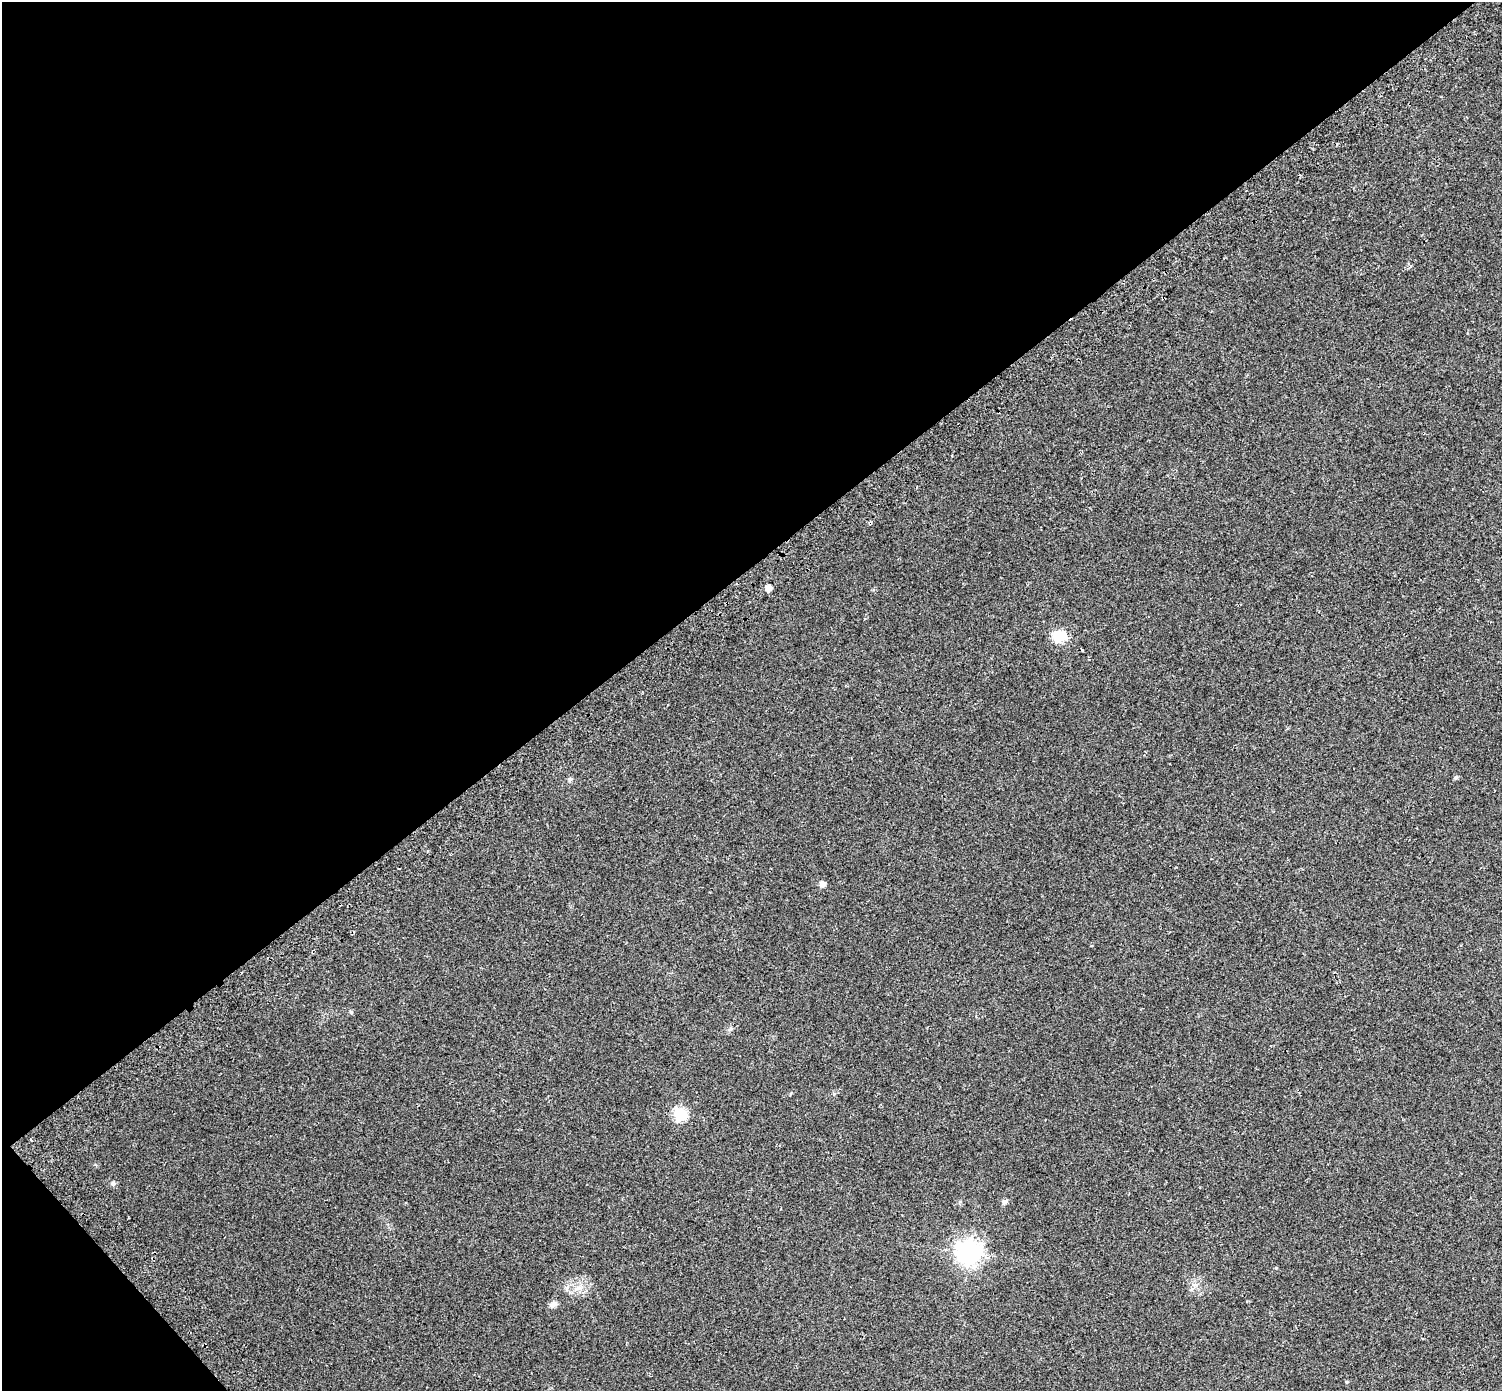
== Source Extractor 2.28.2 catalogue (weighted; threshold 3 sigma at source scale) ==
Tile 5 of 4 x 4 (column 1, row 2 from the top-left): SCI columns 67-1566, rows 3072-4460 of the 6126 x 6079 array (HDU 1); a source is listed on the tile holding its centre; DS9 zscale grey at full resolution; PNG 1504 x 1393 px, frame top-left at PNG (2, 2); no overlay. Shown black and unused: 42% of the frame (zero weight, under 2 of 3 exposures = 4% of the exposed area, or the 3 px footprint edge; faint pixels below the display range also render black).
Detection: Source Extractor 2.28.2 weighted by HDU 2 'WHT'; one run over the whole footprint, this tile lists its part. Background 0.0555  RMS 0.011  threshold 0.0511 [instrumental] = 3 sigma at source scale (4.5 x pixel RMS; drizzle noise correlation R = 1.50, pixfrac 1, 0.0396/0.0396 arcsec/px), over >= 5 px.
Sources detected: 12; all 12 listed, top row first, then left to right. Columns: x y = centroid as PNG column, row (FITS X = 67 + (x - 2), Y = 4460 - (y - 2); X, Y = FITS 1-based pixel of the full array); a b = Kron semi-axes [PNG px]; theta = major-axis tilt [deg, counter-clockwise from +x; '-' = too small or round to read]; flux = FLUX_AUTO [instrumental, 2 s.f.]
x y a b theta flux
768 588 5 5 - 7.5
1058 636 7 6 - 91
1456 777 5 5 - 2.2
570 779 6 5 - 1.9
822 884 5 5 - 6.1
680 1114 7 6 - 110
113 1183 6 6 - 2.6
1004 1202 7 5 26 3.7
969 1253 9 8 - 850
578 1288 9 5 18 4.4
553 1304 11 7 26 4.5
1346 1382 5 4 - 1.1
Unlisted compact peaks at least as high as the median listed source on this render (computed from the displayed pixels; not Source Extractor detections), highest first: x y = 834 1094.